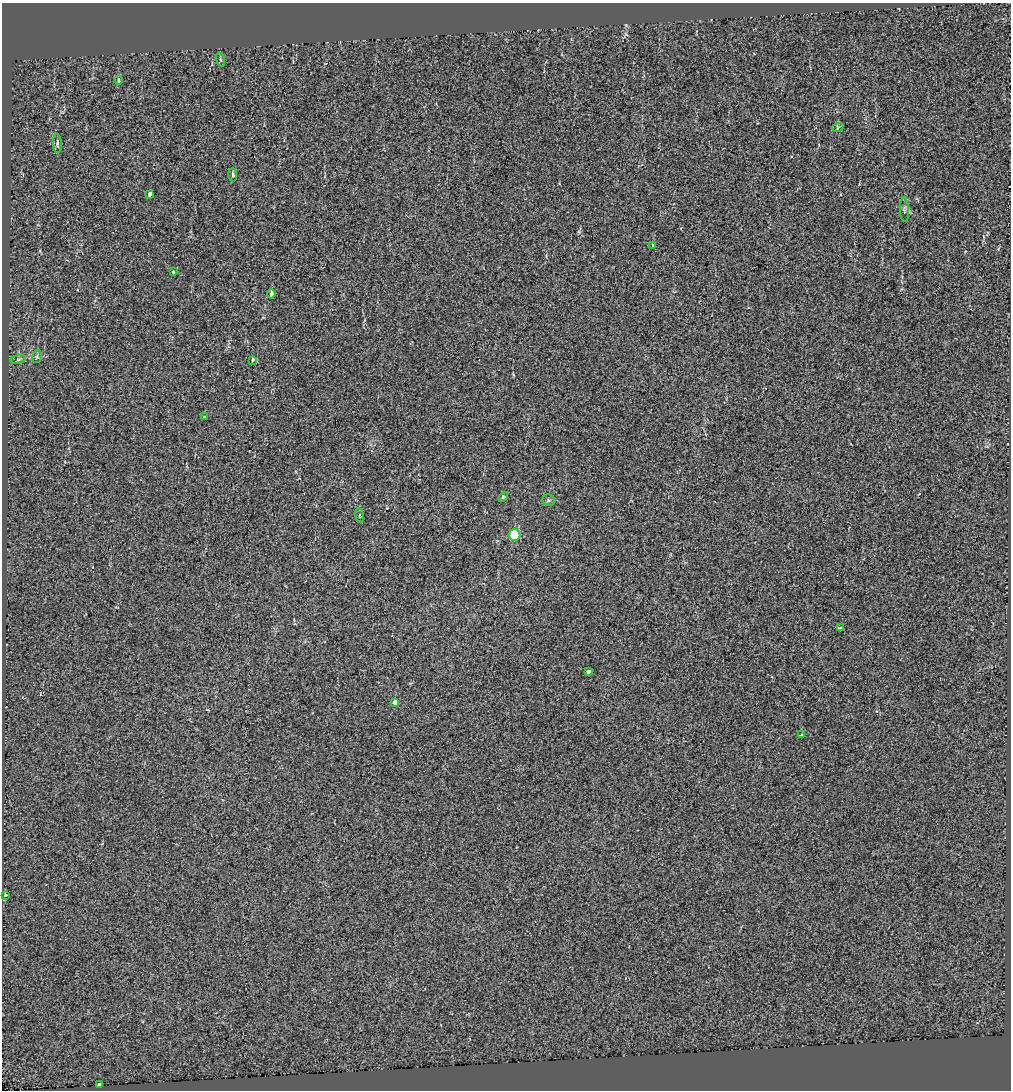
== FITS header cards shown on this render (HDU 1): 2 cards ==
NAXIS1  =                 1009
NAXIS2  =                 1088

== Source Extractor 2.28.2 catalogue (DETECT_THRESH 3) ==
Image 1009 x 1088 px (HDU 1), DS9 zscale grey, 1 PNG px = 1 image px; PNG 1013 x 1092 px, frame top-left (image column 1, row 1088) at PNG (2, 3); each listed source drawn as its Kron ellipse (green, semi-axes under 4 px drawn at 4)
Background 0.00143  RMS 0.041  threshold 0.124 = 3 sigma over >= 5 px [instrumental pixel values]
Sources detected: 24; all 24 listed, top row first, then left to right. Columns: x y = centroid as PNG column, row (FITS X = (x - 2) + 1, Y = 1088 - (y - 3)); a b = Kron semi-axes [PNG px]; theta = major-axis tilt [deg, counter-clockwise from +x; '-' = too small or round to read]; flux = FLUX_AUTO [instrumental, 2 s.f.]
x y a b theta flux
221 60 7 3 -71 3.2
118 80 5 3 - 2.8
838 127 6 3 20 3.3
57 144 9 4 -86 5.4
233 175 6 4 -88 6.1
150 194 4 3 - 23
904 210 12 4 -86 6.9
652 245 3 3 - 13
173 272 4 3 - 8
271 294 4 3 - 13
37 357 6 5 - 4.1
18 359 8 4 9 4.6
252 360 3 3 - 22
204 417 3 3 - 4.8
503 497 6 3 45 3
549 500 6 5 - 4.9
360 515 7 3 -81 2.7
514 535 6 5 - 100
841 628 4 3 - 16
588 671 3 3 - 54
395 702 4 3 - 65
801 735 3 2 - 6
5 895 4 3 - 45
99 1084 4 3 - 68